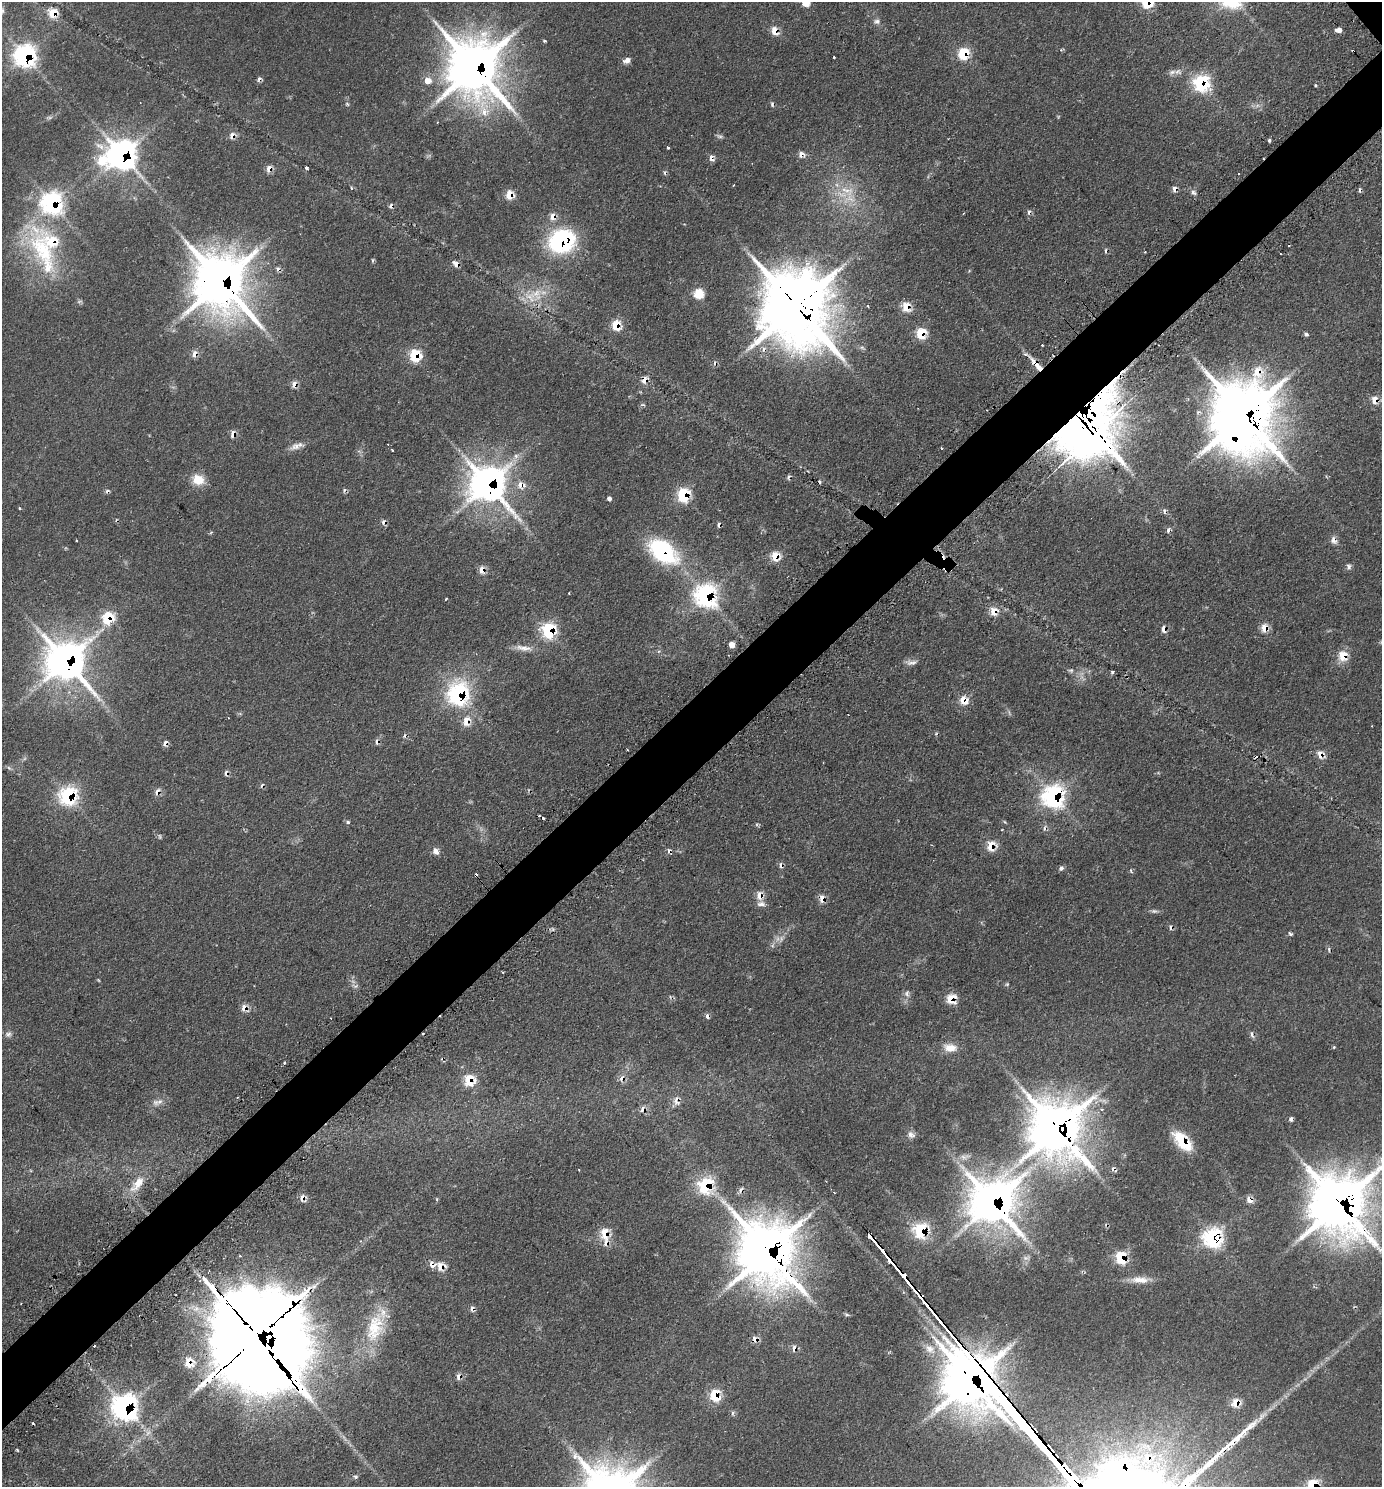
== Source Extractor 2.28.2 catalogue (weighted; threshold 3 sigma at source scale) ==
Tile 7 of 4 x 4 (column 3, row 2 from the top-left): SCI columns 3090-4469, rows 3022-4506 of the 6036 x 6039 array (HDU 1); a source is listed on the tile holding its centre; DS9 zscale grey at full resolution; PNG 1384 x 1489 px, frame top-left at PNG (2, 2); no overlay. Shown black and unused: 5% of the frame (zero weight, under 2 of 3 exposures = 4% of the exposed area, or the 3 px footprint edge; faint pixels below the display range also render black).
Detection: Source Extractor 2.28.2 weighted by HDU 2 'WHT'; one run over the whole footprint, this tile lists its part. Background 0.136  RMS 0.0079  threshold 0.0356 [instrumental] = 3 sigma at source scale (4.5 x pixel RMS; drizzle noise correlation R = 1.50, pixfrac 1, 0.05/0.05 arcsec/px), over >= 5 px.
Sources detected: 204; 5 too faint to see at this stretch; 1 inside a brighter object's white glare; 41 cosmic-ray / hot-pixel residue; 1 long thin detection or spike segment (spike, bleed or trail) — not listed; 6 inside a brighter listed object's ellipse — not listed separately; the other 150 listed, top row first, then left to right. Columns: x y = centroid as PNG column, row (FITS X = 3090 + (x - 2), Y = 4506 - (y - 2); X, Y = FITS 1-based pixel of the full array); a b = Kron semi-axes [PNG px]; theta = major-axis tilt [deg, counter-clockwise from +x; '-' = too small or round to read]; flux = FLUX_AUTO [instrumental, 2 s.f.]
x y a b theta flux
806 3 9 8 - 4.9
1147 3 7 7 - 33
53 13 7 7 - 17
876 21 9 7 -7 2.6
1339 30 5 4 - 5.6
774 31 8 6 -70 11
544 41 5 3 - 0.79
1353 51 3 2 - 1.1
963 54 7 6 - 34
25 56 11 10 - 200
834 57 3 3 - 1.4
627 60 7 5 21 5.2
474 67 21 18 -63 2600
1172 72 11 7 24 3.6
427 81 5 5 - 11
1201 83 8 8 - 110
1315 85 3 3 - 0.84
484 112 14 9 -82 9.4
232 136 8 6 78 4.6
1269 140 4 3 - 1.4
668 148 3 3 - 1.1
801 154 8 7 - 4.3
122 155 12 11 - 560
712 158 7 5 -69 3.8
102 160 9 8 - 23
307 168 4 3 - 2.7
269 169 7 6 - 5.9
847 191 24 12 -21 17
1193 193 8 6 -49 2.2
509 195 7 6 - 13
52 203 11 10 - 180
963 213 3 2 - 0.83
553 216 8 6 77 6.4
561 241 25 21 29 96
43 250 75 29 -67 84
372 260 6 4 90 1
456 264 8 5 -40 4.5
221 281 21 17 -55 3100
699 294 5 5 - 47
796 306 27 22 -63 5100
868 306 4 2 - 0.66
906 307 8 7 - 15
616 325 7 6 - 21
921 334 7 6 - 27
1306 334 5 5 - 1.7
194 353 8 5 81 4.3
1025 354 5 5 - 1.5
415 355 8 8 - 33
645 380 7 6 - 6
294 384 7 6 - 4.9
1374 400 8 6 -74 7.9
643 405 7 4 -1 1.1
1244 416 27 20 -61 3900
1082 419 36 32 -76 2400
233 434 8 6 76 4.6
296 446 17 9 19 5.4
941 448 3 2 - 0.72
198 479 14 12 -19 13
487 484 15 13 -51 1100
521 485 12 10 -25 7.4
683 495 9 7 83 47
609 499 4 4 - 3.3
19 508 4 3 - 0.67
1168 530 7 4 76 2.2
1334 540 10 8 -66 3.8
663 551 38 22 -39 74
776 556 8 8 - 13
1349 566 7 6 - 2.1
482 570 7 6 - 6.4
569 593 3 2 - 0.57
706 596 12 11 - 180
446 599 3 2 - 1.2
994 611 9 7 89 9.4
108 618 10 8 60 30
1264 628 8 6 89 9.5
1164 629 8 5 -81 4.6
549 630 9 8 - 69
732 645 4 4 - 13
524 648 26 7 -7 7.2
1343 656 9 8 - 15
65 660 16 14 -50 1400
912 662 16 7 8 3.7
1071 670 7 5 -7 1.5
1112 672 4 3 - 1.5
458 694 13 12 - 120
964 700 8 7 - 14
466 721 11 8 80 9
1320 755 9 6 -83 6.7
9 768 7 4 -45 1.4
226 773 7 5 -84 2.3
157 792 7 6 - 4.6
68 795 11 10 - 81
1053 796 12 11 - 160
348 822 5 4 - 1.1
991 846 9 8 - 13
436 851 5 4 - 9.6
669 851 7 5 -63 2.2
781 865 9 5 -77 2.2
1061 868 7 5 30 2
1131 871 5 3 - 0.86
759 895 10 7 84 6.8
822 899 8 6 -90 6
1291 934 5 4 - 1.3
1007 984 5 5 - 1.1
907 994 11 6 88 3.2
951 999 11 10 - 12
244 1008 8 7 - 6
8 1034 9 7 20 2.6
1334 1047 4 4 - 0.76
950 1048 18 11 -8 9.3
284 1063 3 3 - 1.3
622 1078 8 6 63 4.3
469 1080 10 9 - 20
676 1101 12 8 88 4.7
156 1102 10 9 - 3.9
642 1109 8 5 66 3.5
1291 1119 4 4 - 2.6
1056 1129 22 20 -62 2300
911 1135 10 8 -37 3.7
1182 1141 22 11 -48 30
1114 1169 9 5 -29 2.3
138 1184 26 10 50 12
705 1185 11 10 - 57
303 1198 8 7 - 5
437 1200 5 3 - 0.84
1249 1200 6 5 - 8.2
992 1202 19 18 - 1300
1340 1205 24 21 -58 2400
921 1230 9 8 - 57
605 1233 13 10 89 13
1213 1238 11 10 - 110
768 1252 25 21 -62 2800
1121 1257 9 7 -77 31
441 1266 10 9 - 8.5
1140 1280 27 8 -1 9.4
375 1327 49 24 66 45
256 1338 54 25 -52 19000
755 1339 9 7 -15 4.3
794 1349 8 6 -87 3.7
930 1349 18 12 -39 10
189 1362 11 10 - 13
459 1376 8 5 82 3.8
971 1380 12 9 -52 2300
715 1395 12 9 -79 19
1236 1403 10 9 - 9.4
125 1407 14 13 - 200
732 1413 6 4 70 1.2
1262 1416 21 5 44 6.9
355 1477 5 5 - 1.7
1313 1486 9 7 -83 34
Overlapping masked pixels (flux is a lower limit): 90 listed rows (the first 20) at x y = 1147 3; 53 13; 774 31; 1353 51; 963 54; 25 56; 474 67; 1201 83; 232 136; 801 154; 122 155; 712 158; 269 169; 509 195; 52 203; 553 216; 561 241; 43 250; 456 264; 221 281
Isophote crosses this tile's border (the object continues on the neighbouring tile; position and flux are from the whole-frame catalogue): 4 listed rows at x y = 806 3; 1147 3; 1340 1205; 1313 1486